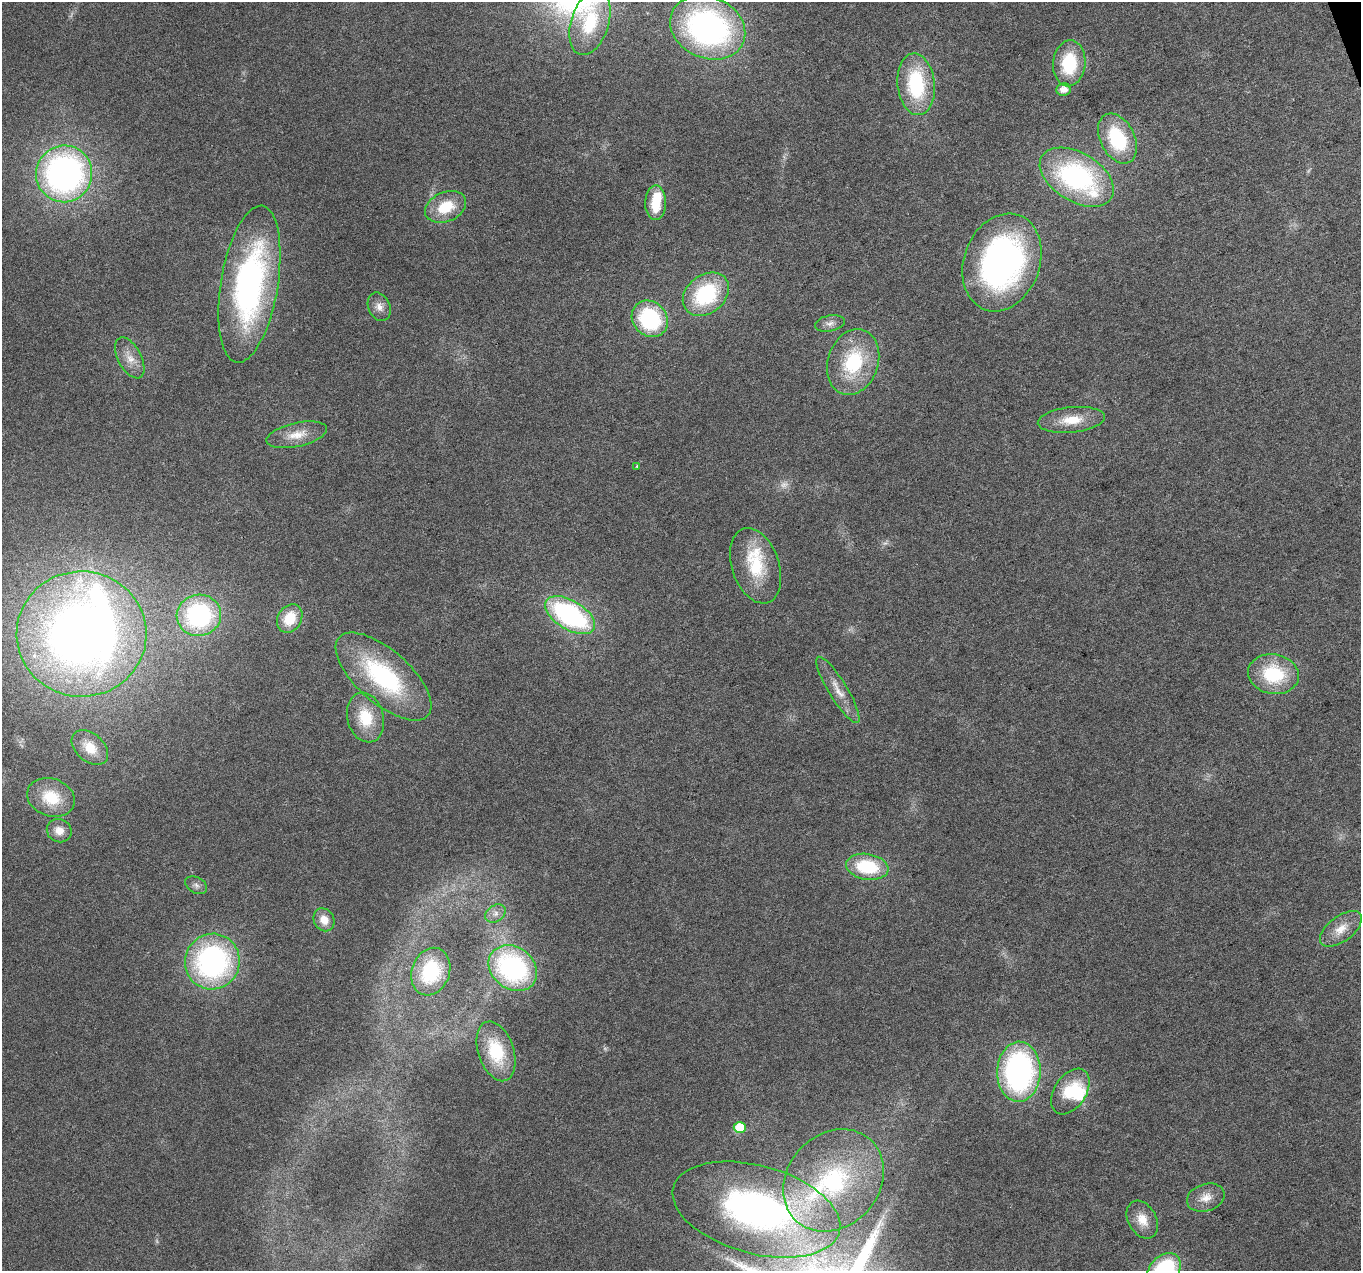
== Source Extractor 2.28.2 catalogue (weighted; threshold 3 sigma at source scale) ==
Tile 10 of 4 x 4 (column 2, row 3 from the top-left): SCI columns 1361-2719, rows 1393-2661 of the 5437 x 5268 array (HDU 1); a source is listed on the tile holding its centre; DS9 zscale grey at full resolution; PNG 1363 x 1273 px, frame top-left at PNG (2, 2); each listed source drawn as its Kron ellipse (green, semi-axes under 4 px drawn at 4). Shown black and unused: <1% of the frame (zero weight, under 3 of 6 exposures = <1% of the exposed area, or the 3 px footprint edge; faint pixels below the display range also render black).
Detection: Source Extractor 2.28.2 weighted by HDU 2 'WHT'; one run over the whole footprint, this tile lists its part. Background 0.0284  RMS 0.0027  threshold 0.0112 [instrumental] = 3 sigma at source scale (4.09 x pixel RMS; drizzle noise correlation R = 1.36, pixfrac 0.8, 0.0396/0.0396 arcsec/px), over >= 5 px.
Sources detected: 58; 3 too faint to see at this stretch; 3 inside a brighter object's white glare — neither listed nor drawn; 2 inside a brighter listed object's ellipse — not listed separately; the other 50 listed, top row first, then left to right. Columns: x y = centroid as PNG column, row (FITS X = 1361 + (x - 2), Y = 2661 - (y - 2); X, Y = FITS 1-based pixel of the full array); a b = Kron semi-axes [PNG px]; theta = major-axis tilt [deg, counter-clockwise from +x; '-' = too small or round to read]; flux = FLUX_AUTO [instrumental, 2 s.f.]
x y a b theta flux
590 23 33 19 73 13
708 28 39 30 -24 75
1069 63 23 16 85 14
916 84 31 18 -84 22
1063 89 7 6 - 2.6
1117 138 26 17 -64 18
64 174 28 28 - 99
1077 177 40 24 -31 46
656 203 17 10 89 8
446 207 21 14 23 8.3
1002 262 50 38 70 81
249 284 79 28 81 71
706 294 25 19 39 22
379 307 15 11 -65 2.1
650 319 19 17 -47 25
830 323 15 8 11 1.6
130 358 22 11 -62 3.5
853 362 34 25 71 19
1071 420 34 12 6 6.5
297 435 31 12 13 4.7
637 466 4 4 - 0.31
756 566 39 23 -72 13
199 615 22 20 9 35
570 615 28 14 -31 48
290 618 15 11 59 7.4
81 634 65 62 -1 230
1274 674 25 20 -10 16
383 676 59 26 -41 33
838 690 38 9 -59 4.3
366 718 25 18 -75 9.2
90 748 21 14 -41 5.1
51 797 24 19 -19 9.2
59 831 12 11 - 2.9
867 867 21 13 -10 15
196 885 12 8 -30 1.1
495 914 11 8 33 1.6
324 920 12 10 -59 3.3
1341 929 24 12 37 4.5
212 962 28 27 - 59
513 968 26 21 -37 45
431 972 24 19 70 14
496 1051 31 17 -71 13
1019 1072 30 22 88 63
1070 1092 25 16 57 9.7
740 1127 6 5 - 10
834 1180 55 46 48 40
1206 1198 19 13 18 3.4
756 1210 86 44 -15 87
1142 1220 20 14 -60 4
1164 1270 19 14 45 26
Isophote crosses this tile's border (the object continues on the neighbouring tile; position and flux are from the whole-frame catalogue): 1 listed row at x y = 1164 1270